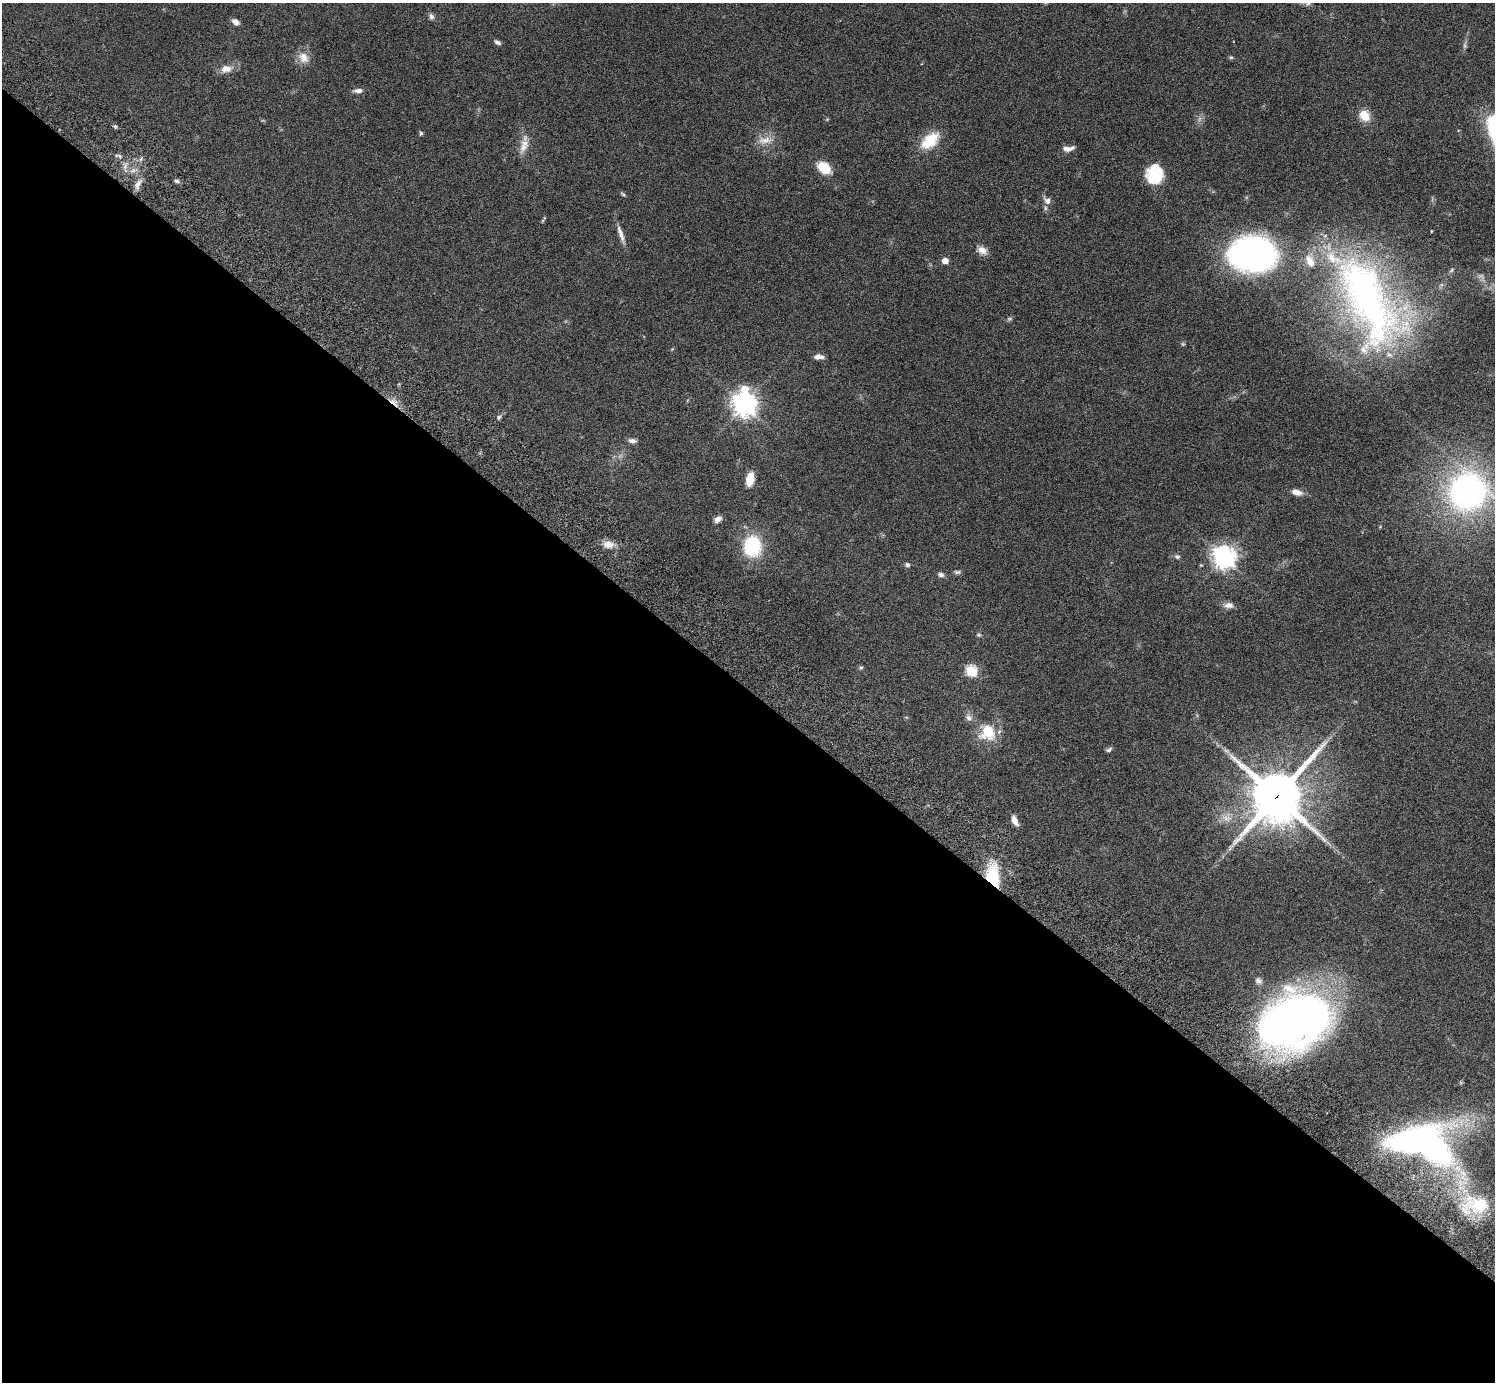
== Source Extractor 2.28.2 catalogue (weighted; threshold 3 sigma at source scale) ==
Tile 14 of 4 x 4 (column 2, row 4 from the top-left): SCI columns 1539-3031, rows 346-1725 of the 6059 x 6069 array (HDU 1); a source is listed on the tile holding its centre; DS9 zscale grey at full resolution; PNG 1497 x 1384 px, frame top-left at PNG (2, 3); no overlay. Shown black and unused: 50% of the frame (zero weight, under 3 of 6 exposures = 3% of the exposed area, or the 3 px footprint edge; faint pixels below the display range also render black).
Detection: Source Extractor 2.28.2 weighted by HDU 2 'WHT'; one run over the whole footprint, this tile lists its part. Background 0.0834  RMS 0.0047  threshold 0.0191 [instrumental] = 3 sigma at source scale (4.09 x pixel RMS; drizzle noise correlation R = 1.36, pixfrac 0.8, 0.05/0.05 arcsec/px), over >= 5 px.
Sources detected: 73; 4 too faint to see at this stretch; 2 inside a brighter object's white glare — not listed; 2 inside a brighter listed object's ellipse — not listed separately; the other 65 listed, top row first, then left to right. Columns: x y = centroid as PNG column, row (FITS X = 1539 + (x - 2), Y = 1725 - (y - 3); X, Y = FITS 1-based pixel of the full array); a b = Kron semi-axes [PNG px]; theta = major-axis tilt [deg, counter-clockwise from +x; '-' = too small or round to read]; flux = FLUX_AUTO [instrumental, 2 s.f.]
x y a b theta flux
1308 4 8 6 18 1.1
431 16 8 6 -56 1.4
235 22 9 6 -30 2
497 42 8 5 -29 1.2
1465 45 10 5 89 1.1
303 57 16 13 -48 4.6
1231 57 5 4 - 0.6
226 69 15 10 8 4.1
358 91 13 6 3 1.9
1365 115 14 12 -56 5.8
827 119 5 5 - 0.45
115 126 5 4 - 0.64
421 133 4 4 - 0.84
765 140 24 11 6 5.3
930 141 23 14 42 13
523 147 17 11 59 4.3
1068 148 14 6 4 2.8
120 156 5 4 - 0.62
125 167 9 4 81 1.4
824 168 15 10 -38 10
1154 174 20 17 83 14
177 181 7 5 -18 0.93
138 184 15 8 65 2.7
623 194 7 3 -37 0.61
1047 200 12 8 -42 2.1
543 219 10 3 57 0.56
1431 231 3 2 - 0.3
621 234 27 6 -71 3.3
982 250 14 9 -31 2.9
1253 254 35 26 -1 160
945 261 5 4 - 5.4
1452 270 8 5 52 0.93
1364 290 144 58 -65 180
819 357 12 6 -1 2.3
394 402 14 7 -38 3.4
744 405 8 8 - 370
499 417 6 5 - 0.87
632 441 11 5 -6 1.6
750 479 13 7 79 6.4
1468 491 35 34 - 130
1297 492 14 7 -14 3
718 519 9 6 39 2.1
1380 527 5 3 - 0.37
608 544 14 9 -10 4
752 546 15 13 86 33
1177 557 7 6 - 1.1
1224 557 8 7 - 340
907 565 6 5 - 1
957 572 9 5 -6 0.99
941 575 9 6 -10 1.3
1229 605 13 7 -1 2.4
979 635 6 5 - 0.67
861 667 7 4 60 0.62
971 671 6 5 - 37
969 718 10 8 -48 2
988 732 18 18 - 14
1109 750 8 5 27 0.97
1226 751 12 6 -34 1.8
1277 796 19 17 53 2000
1014 820 11 6 -66 3.1
993 876 25 13 -82 22
1258 981 9 8 - 1.6
1294 1020 62 46 24 270
1424 1143 72 41 -16 160
1475 1205 41 25 4 23
Overlapping masked pixels (flux is a lower limit): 4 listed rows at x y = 394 402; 1277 796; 993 876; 1424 1143
Isophote crosses this tile's border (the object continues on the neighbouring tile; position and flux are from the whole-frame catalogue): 1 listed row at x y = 1308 4